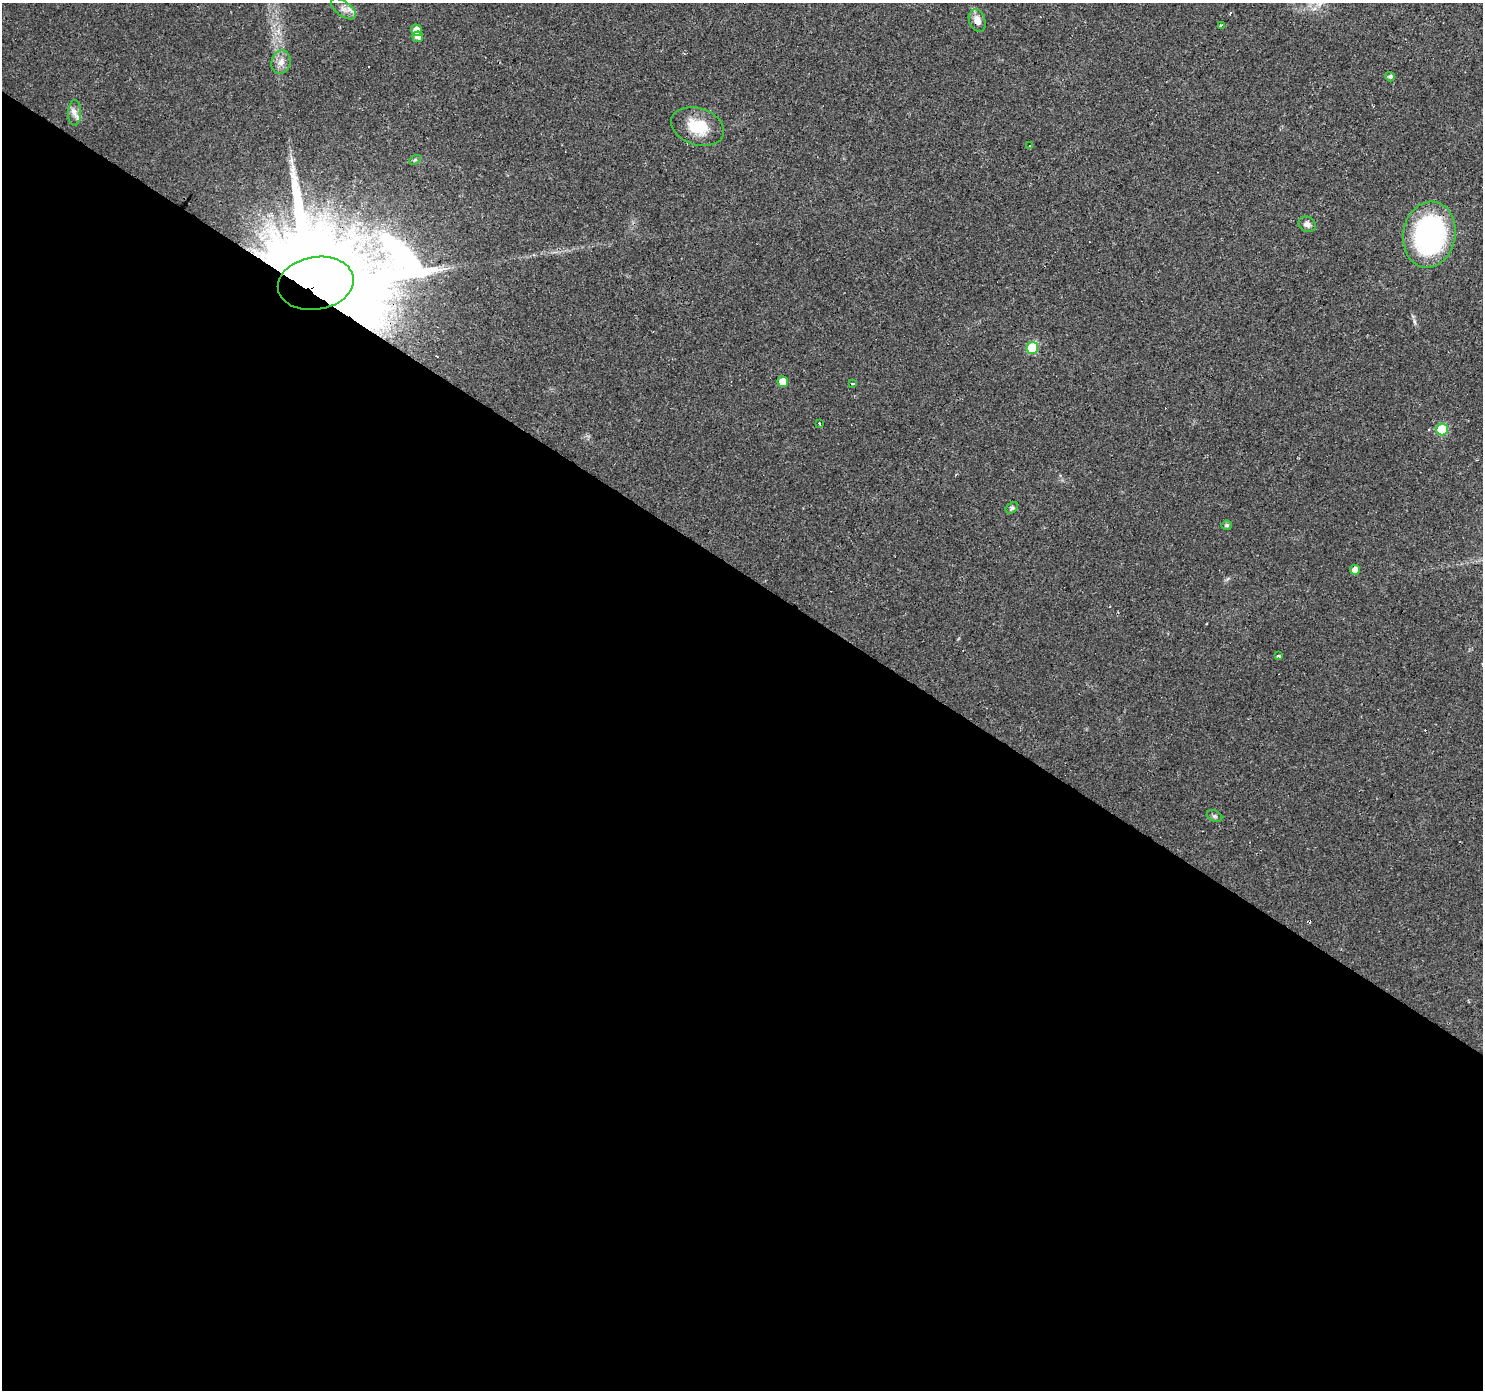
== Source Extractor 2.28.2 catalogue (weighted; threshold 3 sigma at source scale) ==
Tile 14 of 4 x 4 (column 2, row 4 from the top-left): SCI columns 1481-2961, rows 181-1568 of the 5924 x 5980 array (HDU 1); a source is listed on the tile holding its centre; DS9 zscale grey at full resolution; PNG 1485 x 1392 px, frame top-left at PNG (2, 3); each listed source drawn as its Kron ellipse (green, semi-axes under 4 px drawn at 4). Shown black and unused: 59% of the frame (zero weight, under 2 of 3 exposures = <1% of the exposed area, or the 3 px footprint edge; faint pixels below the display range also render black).
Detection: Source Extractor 2.28.2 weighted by HDU 2 'WHT'; one run over the whole footprint, this tile lists its part. Background 0.0235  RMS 0.0031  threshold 0.014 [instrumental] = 3 sigma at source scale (4.5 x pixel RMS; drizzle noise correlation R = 1.50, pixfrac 1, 0.0396/0.0396 arcsec/px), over >= 5 px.
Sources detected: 32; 7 cosmic-ray / hot-pixel residue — neither listed nor drawn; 1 inside a brighter listed object's ellipse — not listed separately; the other 24 listed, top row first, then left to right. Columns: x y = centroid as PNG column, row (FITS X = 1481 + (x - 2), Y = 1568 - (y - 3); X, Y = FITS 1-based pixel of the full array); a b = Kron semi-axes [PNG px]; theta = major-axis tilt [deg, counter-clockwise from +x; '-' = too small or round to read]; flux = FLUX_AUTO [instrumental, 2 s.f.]
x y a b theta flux
343 9 14 7 -37 2
977 20 12 8 -69 2.7
1221 25 3 3 - 0.61
417 30 6 5 - 3.2
418 37 5 5 - 1.9
281 62 12 9 74 2.4
1390 77 5 4 - 0.99
75 113 13 6 89 1.7
698 127 27 18 -18 10
1030 146 3 3 - 1.4
415 160 6 4 29 0.43
1307 224 9 7 -29 1.6
1429 235 33 26 80 68
316 283 38 26 10 9200
1032 348 6 6 - 19
783 382 5 5 - 5.5
852 384 4 3 - 1.6
819 423 3 2 - 2.1
1442 429 6 6 - 12
1012 508 7 5 37 0.75
1227 525 5 4 - 0.68
1355 570 5 5 - 2.1
1279 656 4 3 - 1.9
1214 816 8 5 -26 0.64
Overlapping masked pixels (flux is a lower limit): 2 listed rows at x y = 977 20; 316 283